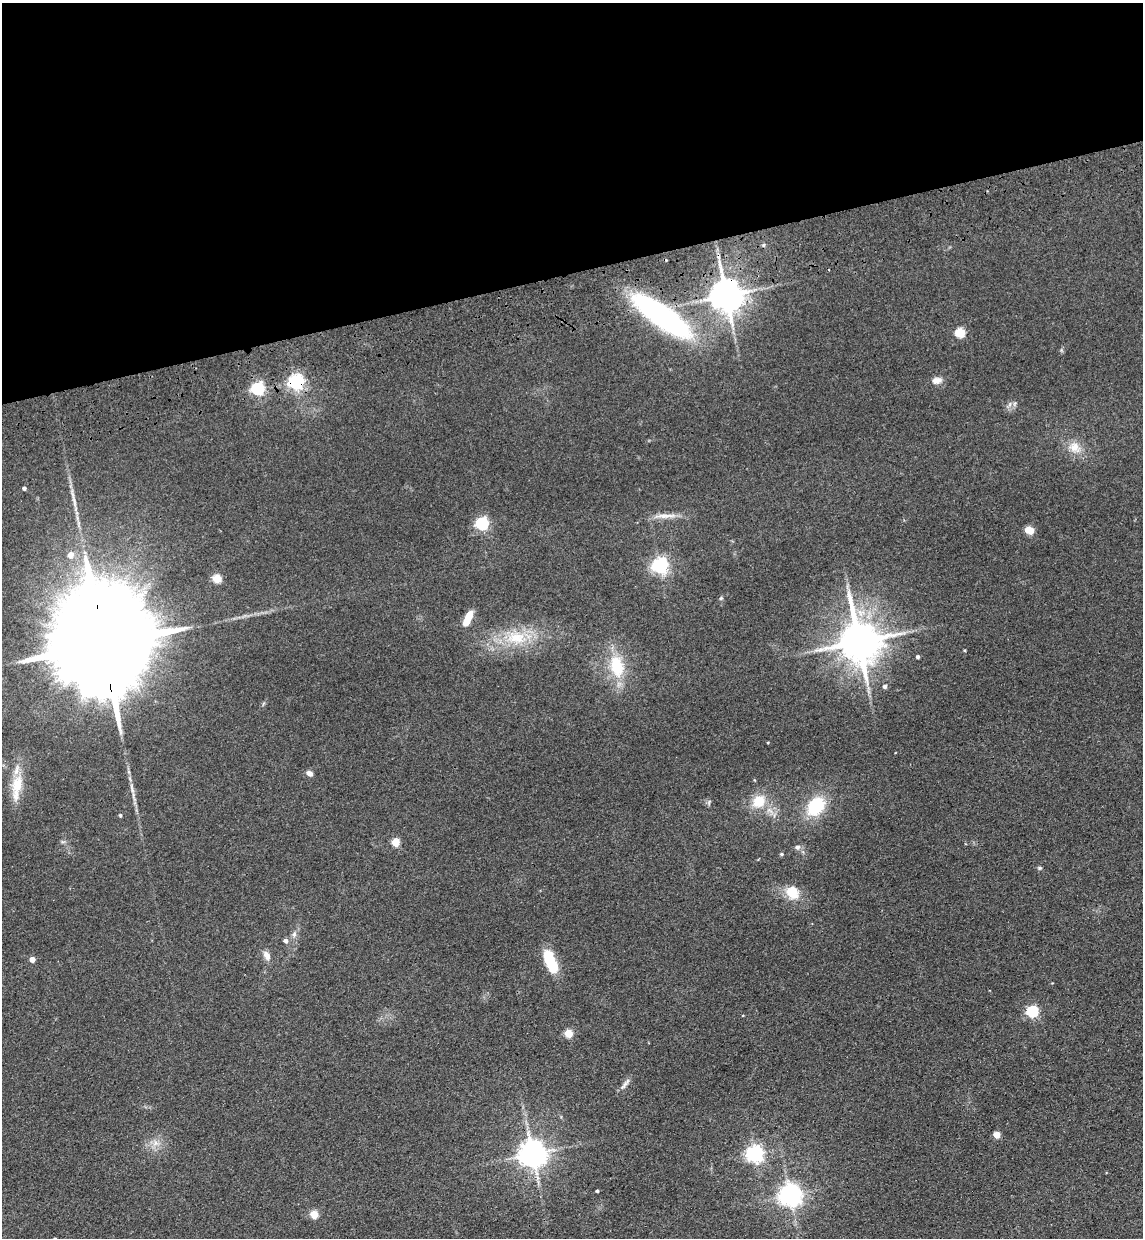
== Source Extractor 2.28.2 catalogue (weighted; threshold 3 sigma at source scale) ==
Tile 3 of 4 x 4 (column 3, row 1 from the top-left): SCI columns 2459-3599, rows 3824-5059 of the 5030 x 5177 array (HDU 1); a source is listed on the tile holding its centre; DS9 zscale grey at full resolution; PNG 1145 x 1240 px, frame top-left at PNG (2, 3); no overlay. Shown black and unused: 22% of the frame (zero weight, under 3 of 4 exposures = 6% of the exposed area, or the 3 px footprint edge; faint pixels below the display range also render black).
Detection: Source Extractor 2.28.2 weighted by HDU 2 'WHT'; one run over the whole footprint, this tile lists its part. Background 0.0889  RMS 0.0068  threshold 0.0306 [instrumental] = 3 sigma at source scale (4.5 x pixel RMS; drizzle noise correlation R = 1.50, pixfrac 1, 0.05/0.05 arcsec/px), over >= 5 px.
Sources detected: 51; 1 inside a brighter listed object's ellipse — not listed separately; the other 50 listed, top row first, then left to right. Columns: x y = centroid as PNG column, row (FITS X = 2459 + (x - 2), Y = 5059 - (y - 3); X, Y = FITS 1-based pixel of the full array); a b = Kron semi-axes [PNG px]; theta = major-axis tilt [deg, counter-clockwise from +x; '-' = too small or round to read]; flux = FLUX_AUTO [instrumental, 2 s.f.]
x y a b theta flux
764 245 4 4 - 0.91
726 295 9 8 - 1500
661 316 61 17 -35 160
960 333 5 5 - 37
937 380 14 8 11 4.2
296 382 6 6 - 210
258 389 5 5 - 110
1075 447 18 14 -35 9.7
24 488 4 4 - 1.7
665 516 34 5 2 7
482 524 6 5 - 110
1030 530 7 5 -14 21
70 555 6 6 - 5.7
660 566 6 6 - 220
217 579 5 5 - 29
721 598 5 5 - 0.91
468 619 18 7 65 10
516 637 30 18 -7 26
859 641 13 11 -76 2600
103 644 53 21 -81 31000
964 650 3 3 - 0.65
918 657 4 4 - 1.5
616 666 25 16 -76 27
885 686 5 4 - 2.1
768 742 4 3 - 0.54
309 773 8 5 -32 3.1
17 784 28 15 76 16
758 801 21 17 38 15
816 806 24 17 49 29
120 815 4 4 - 1.1
395 842 5 5 - 23
797 847 7 7 - 2.1
781 854 5 4 - 1
1040 868 6 5 - 1.2
792 892 19 16 -52 13
294 934 8 6 70 2.1
286 941 5 5 - 2.4
267 955 13 8 -58 4
32 959 4 4 - 5.6
550 961 29 12 -68 21
1032 1011 5 5 - 79
568 1033 5 5 - 26
625 1084 19 5 52 3
997 1135 5 4 - 12
155 1143 9 7 36 3.5
533 1154 8 8 - 880
755 1154 6 6 - 250
597 1191 3 3 - 1.1
790 1195 8 7 - 490
314 1214 5 5 - 20
Overlapping masked pixels (flux is a lower limit): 4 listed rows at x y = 726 295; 661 316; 296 382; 103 644